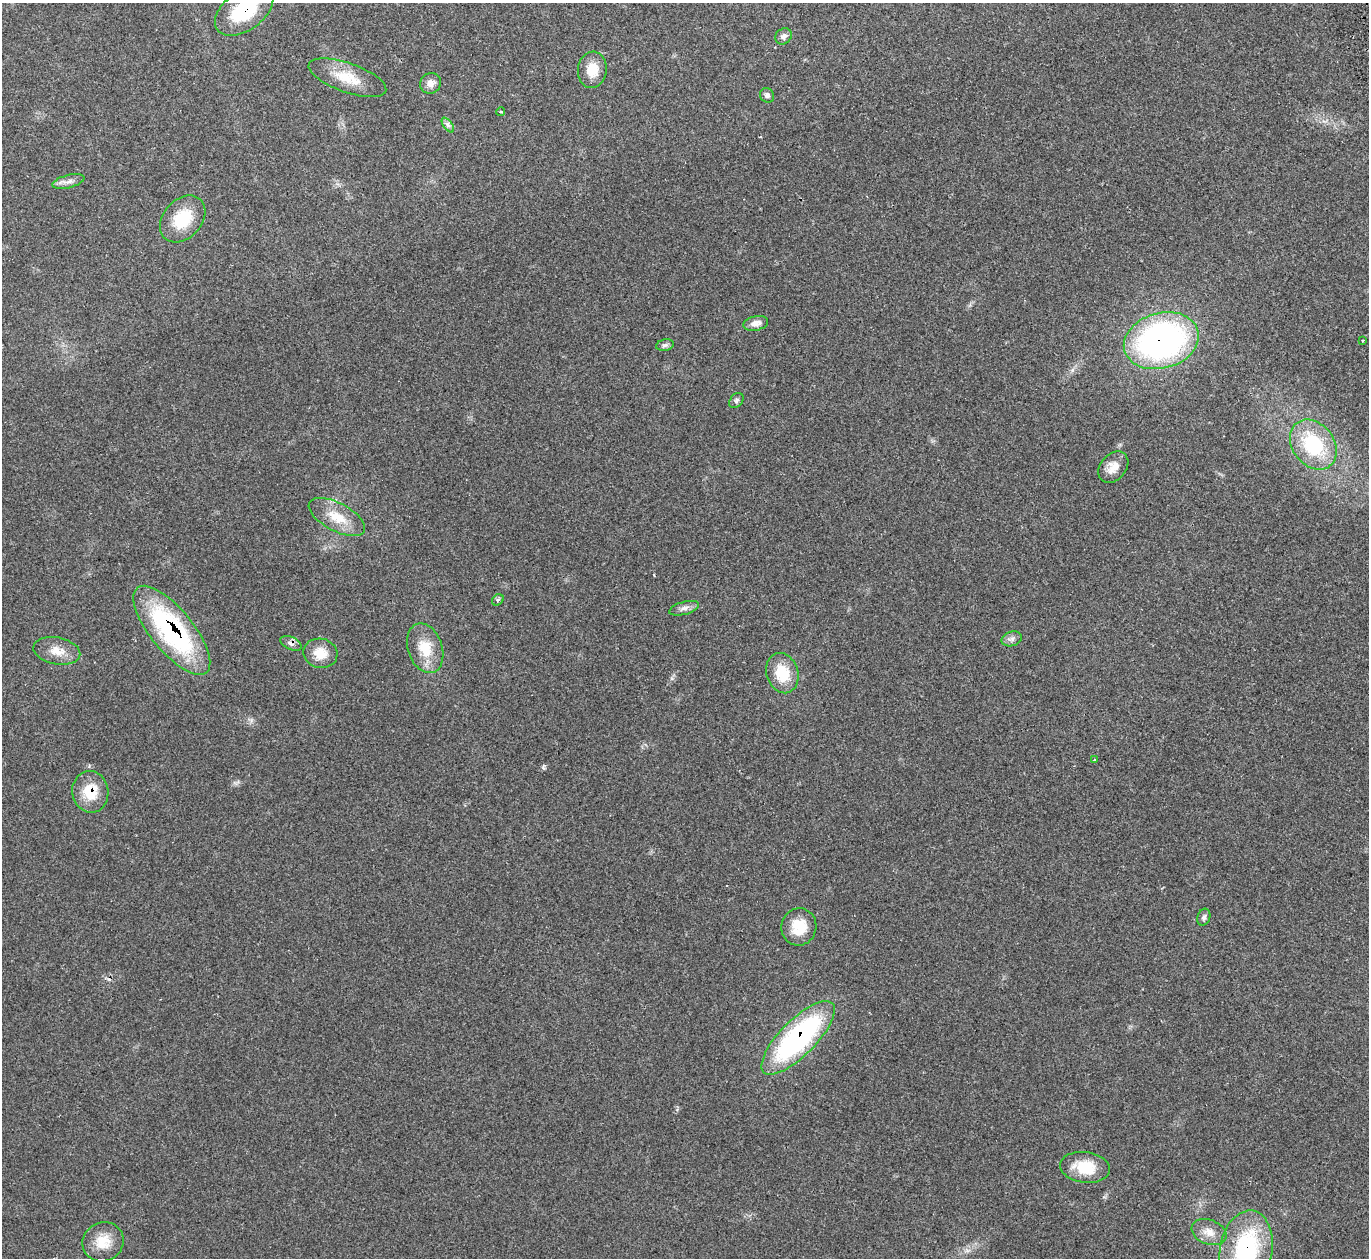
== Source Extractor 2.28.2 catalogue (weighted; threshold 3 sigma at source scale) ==
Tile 10 of 4 x 4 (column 2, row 3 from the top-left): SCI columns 1420-2786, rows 1439-2694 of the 5588 x 5512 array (HDU 1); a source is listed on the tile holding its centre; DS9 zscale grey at full resolution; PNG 1371 x 1260 px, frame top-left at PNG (2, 3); each listed source drawn as its Kron ellipse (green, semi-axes under 4 px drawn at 4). Shown black and unused: <1% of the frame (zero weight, under 2 of 3 exposures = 3% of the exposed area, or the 3 px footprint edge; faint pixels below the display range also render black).
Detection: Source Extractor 2.28.2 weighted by HDU 2 'WHT'; one run over the whole footprint, this tile lists its part. Background 0.0987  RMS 0.0078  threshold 0.0352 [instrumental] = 3 sigma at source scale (4.5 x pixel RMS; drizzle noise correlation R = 1.50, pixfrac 1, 0.05/0.05 arcsec/px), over >= 5 px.
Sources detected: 37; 1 cosmic-ray / hot-pixel residue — neither listed nor drawn; the other 36 listed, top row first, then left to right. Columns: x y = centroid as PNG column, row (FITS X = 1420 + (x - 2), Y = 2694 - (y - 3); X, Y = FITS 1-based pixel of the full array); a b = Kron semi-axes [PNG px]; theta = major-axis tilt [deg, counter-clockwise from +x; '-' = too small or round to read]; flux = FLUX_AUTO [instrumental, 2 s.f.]
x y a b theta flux
244 11 33 19 36 47
783 36 9 7 40 3.2
592 70 18 14 82 14
347 78 41 14 -20 22
430 83 11 10 - 5.5
767 95 8 6 -52 2.5
501 112 4 2 - 0.78
448 125 8 4 -54 2.4
68 182 16 6 14 4.3
183 219 26 19 48 28
756 323 13 7 12 5.4
1363 340 3 3 - 1.5
1161 341 38 27 16 240
665 345 9 5 11 2
736 401 8 6 50 2
1313 445 27 20 -52 56
1113 467 17 12 50 8.9
337 517 31 14 -28 18
498 600 6 5 - 1.5
684 608 15 6 15 3.8
172 630 55 21 -51 130
1012 639 10 7 15 3.1
291 643 11 6 -26 3.3
425 648 25 17 -71 20
57 651 24 13 -11 11
320 653 17 14 -13 12
782 673 20 16 -72 24
1094 760 3 2 - 0.75
90 792 21 18 -81 21
1204 917 8 6 70 2.1
799 927 19 17 76 18
798 1038 49 18 45 160
1085 1167 25 15 -8 23
1209 1232 18 12 -21 8.7
103 1242 21 19 28 16
1246 1249 39 26 79 85
Overlapping masked pixels (flux is a lower limit): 7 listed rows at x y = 244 11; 1161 341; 172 630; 291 643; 90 792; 798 1038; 1246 1249
Isophote crosses this tile's border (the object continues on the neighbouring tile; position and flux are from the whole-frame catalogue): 2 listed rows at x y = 244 11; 1246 1249
Unlisted compact peaks at least as high as the median listed source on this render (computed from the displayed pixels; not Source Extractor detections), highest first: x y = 543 767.